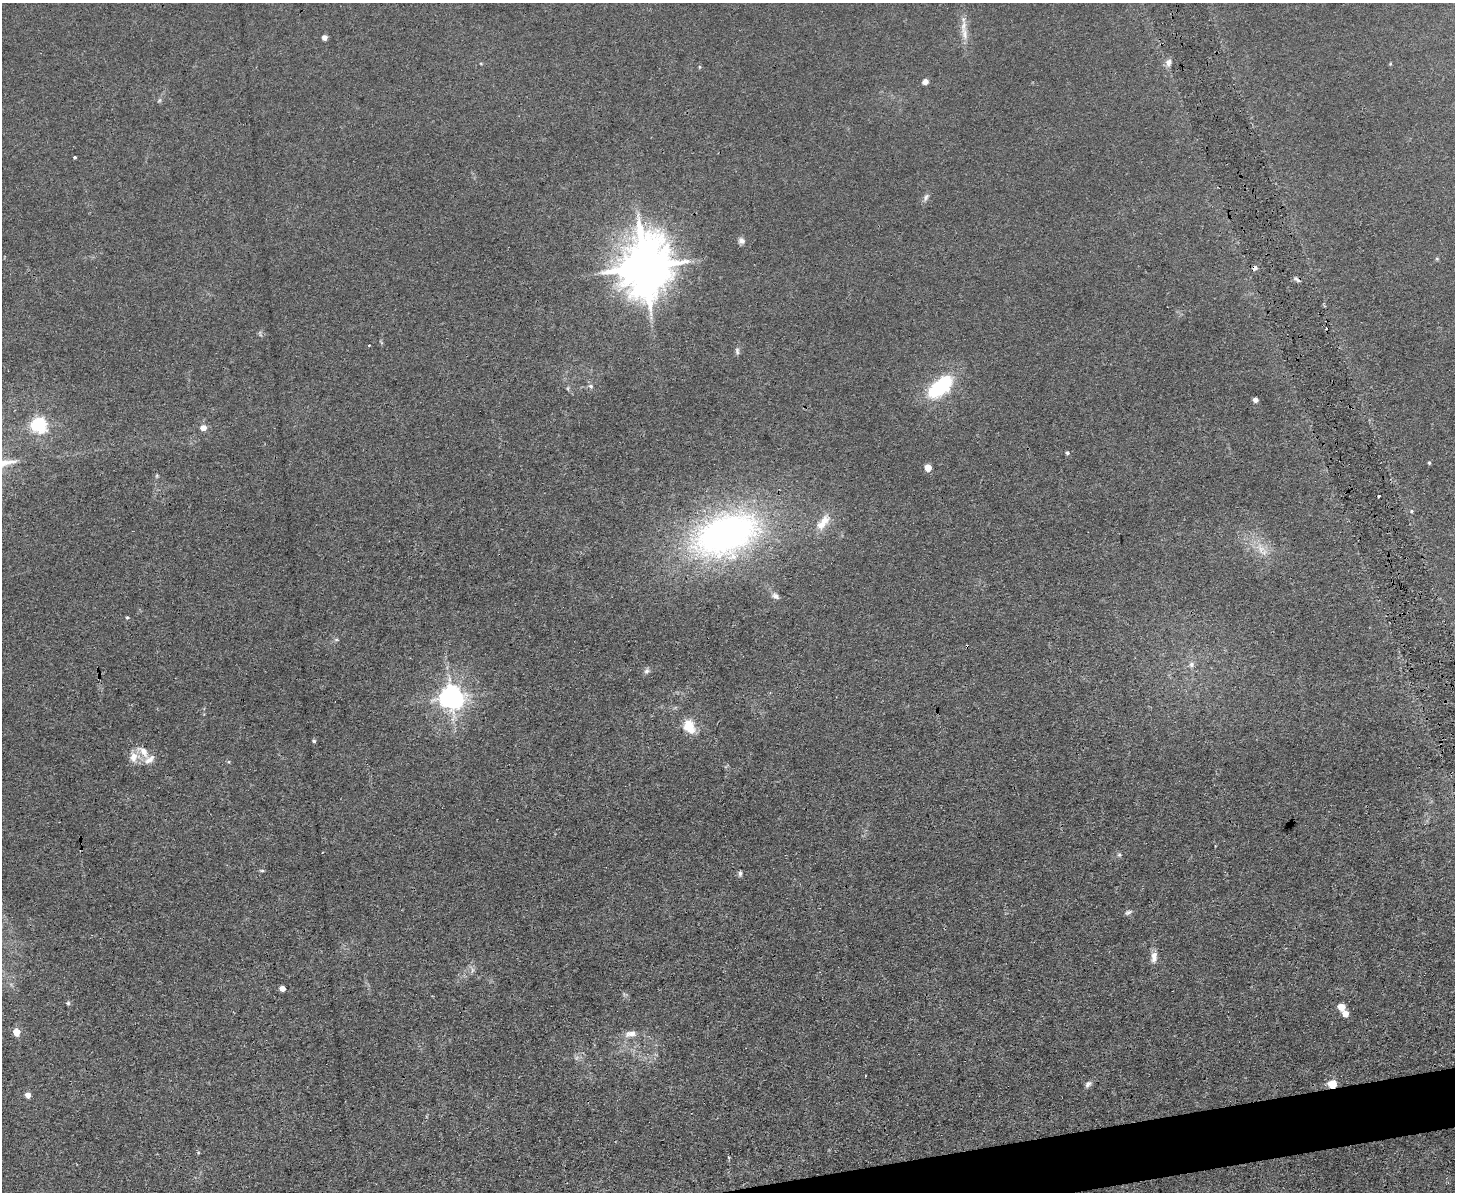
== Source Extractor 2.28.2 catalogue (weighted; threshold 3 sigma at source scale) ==
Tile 5 of 3 x 4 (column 2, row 2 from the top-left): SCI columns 1584-3036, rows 2379-3568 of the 4732 x 4757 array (HDU 1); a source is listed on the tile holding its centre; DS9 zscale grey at full resolution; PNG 1457 x 1194 px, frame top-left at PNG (2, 3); no overlay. Shown black and unused: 2% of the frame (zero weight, under 3 of 4 exposures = <1% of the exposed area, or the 3 px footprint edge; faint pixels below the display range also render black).
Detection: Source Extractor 2.28.2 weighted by HDU 2 'WHT'; one run over the whole footprint, this tile lists its part. Background 0.0426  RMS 0.0052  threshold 0.0232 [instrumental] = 3 sigma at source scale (4.5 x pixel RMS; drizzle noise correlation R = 1.50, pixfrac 1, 0.05/0.05 arcsec/px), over >= 5 px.
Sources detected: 59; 1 too faint to see at this stretch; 5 cosmic-ray / hot-pixel residue — not listed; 1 inside a brighter listed object's ellipse — not listed separately; the other 52 listed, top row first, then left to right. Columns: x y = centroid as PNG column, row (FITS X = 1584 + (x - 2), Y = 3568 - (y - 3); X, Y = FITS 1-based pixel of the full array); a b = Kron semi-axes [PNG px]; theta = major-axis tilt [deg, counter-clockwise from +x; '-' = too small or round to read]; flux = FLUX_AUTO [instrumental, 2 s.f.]
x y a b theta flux
964 34 21 8 -79 6
324 37 5 4 - 2.9
1168 63 11 7 78 2.5
699 67 6 4 -90 0.55
925 82 7 6 - 2.8
159 100 6 5 - 0.89
75 157 3 3 - 0.62
926 197 12 6 55 1.8
741 241 8 7 - 2.2
1437 258 6 4 -2 0.58
645 267 17 14 84 3000
369 345 4 2 - 0.36
737 351 9 5 -82 1.4
591 386 7 5 -40 1.3
940 386 27 13 42 46
568 388 6 4 72 0.64
1255 400 4 4 - 3.1
39 425 6 6 - 160
203 428 5 5 - 5
1067 453 4 4 - 0.95
1429 463 4 4 - 0.7
928 468 5 5 - 10
157 476 6 4 -72 0.65
1411 511 5 4 - 0.76
823 522 28 11 53 8.6
726 534 89 51 22 180
1260 548 16 10 -67 6.7
775 596 10 6 -39 1.9
127 617 4 4 - 0.62
336 639 6 4 0 0.86
1191 664 8 7 - 2
647 671 8 6 40 1.5
451 697 8 7 - 540
689 726 20 14 -66 10
314 741 5 4 - 0.86
143 751 22 10 -44 6.4
134 757 14 13 - 6.1
1119 854 6 5 - 0.88
262 870 6 4 0 0.67
740 874 7 4 90 1.1
1128 912 10 5 22 1.4
1154 957 15 8 86 4
472 970 7 4 88 1.3
282 988 5 4 - 5.5
68 1003 5 5 - 0.85
1341 1007 5 5 - 11
1345 1014 5 5 - 5.7
16 1032 5 5 - 12
631 1034 17 8 8 4.6
1088 1084 10 6 42 1.8
1332 1084 5 5 - 23
28 1095 5 4 - 4.5
Overlapping masked pixels (flux is a lower limit): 1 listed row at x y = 1332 1084